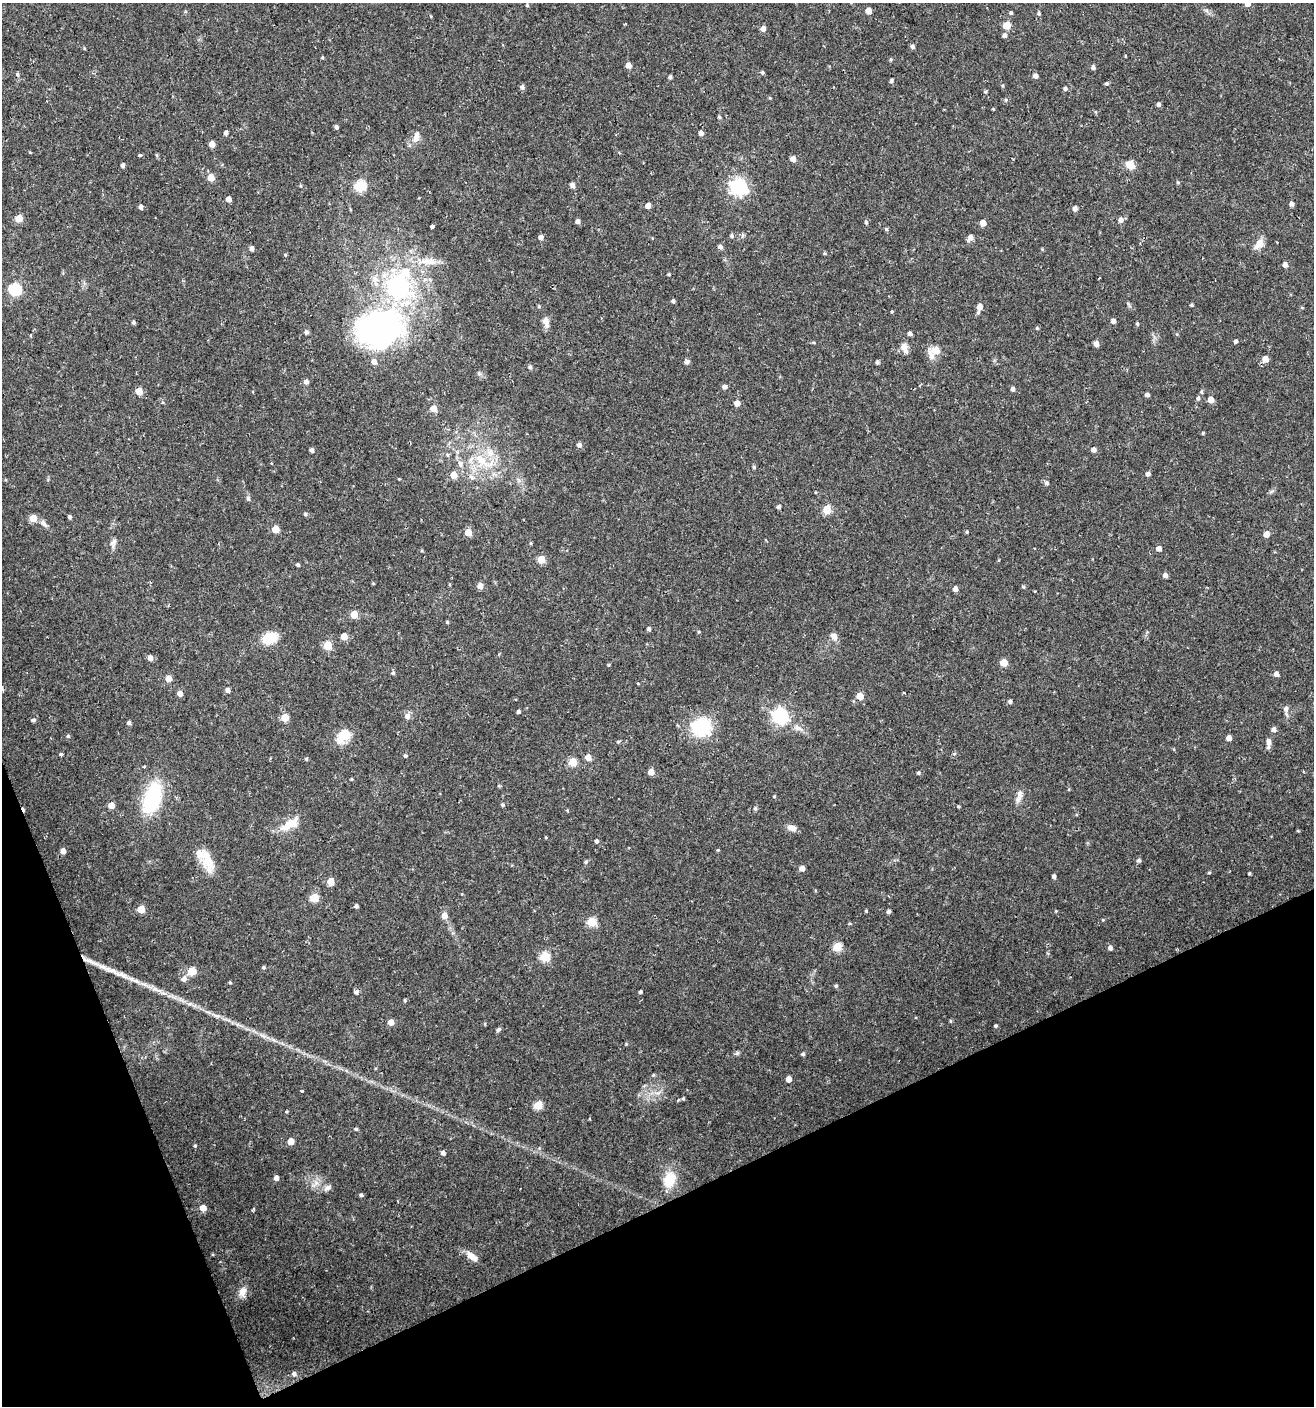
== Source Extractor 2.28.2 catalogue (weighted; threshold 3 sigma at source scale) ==
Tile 14 of 4 x 4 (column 2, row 4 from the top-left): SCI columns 1395-2706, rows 1-1404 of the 5473 x 5615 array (HDU 1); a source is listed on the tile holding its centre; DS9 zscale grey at full resolution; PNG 1316 x 1408 px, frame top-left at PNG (2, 3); no overlay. Shown black and unused: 20% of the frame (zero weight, under 2 of 3 exposures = <1% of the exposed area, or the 3 px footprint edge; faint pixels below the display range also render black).
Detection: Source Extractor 2.28.2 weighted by HDU 2 'WHT'; one run over the whole footprint, this tile lists its part. Background 0.0247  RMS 0.0041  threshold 0.0186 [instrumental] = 3 sigma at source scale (4.5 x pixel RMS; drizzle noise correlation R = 1.50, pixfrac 1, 0.0396/0.0396 arcsec/px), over >= 5 px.
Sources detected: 254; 1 inside a brighter object's white glare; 1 cosmic-ray / hot-pixel residue — not listed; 5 inside a brighter listed object's ellipse — not listed separately; the other 247 listed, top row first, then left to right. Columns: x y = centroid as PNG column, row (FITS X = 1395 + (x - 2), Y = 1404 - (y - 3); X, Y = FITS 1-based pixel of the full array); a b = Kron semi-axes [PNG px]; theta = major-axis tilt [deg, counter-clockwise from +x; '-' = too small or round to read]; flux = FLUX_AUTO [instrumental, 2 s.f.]
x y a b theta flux
1248 3 5 5 - 3.6
527 5 4 4 - 0.54
868 11 5 4 - 3.6
1011 13 4 4 - 0.68
1039 13 5 5 - 0.67
1007 25 5 5 - 10
763 29 5 5 - 2.2
1005 35 5 5 - 1.3
912 46 5 4 - 1.3
84 48 5 3 - 0.35
322 58 4 4 - 0.46
891 59 5 4 - 0.45
628 65 5 5 - 2.6
1093 67 5 5 - 1.1
762 72 5 5 - 0.6
17 74 6 4 -89 0.66
1035 76 5 4 - 1.8
670 77 5 4 - 0.89
891 81 5 4 - 0.72
1106 83 4 4 - 1
1002 86 5 3 - 0.43
522 87 5 5 - 1.2
1065 89 5 5 - 0.92
985 92 5 4 - 0.49
770 98 4 4 - 0.33
1006 100 5 4 - 0.58
1158 105 4 4 - 1
719 117 5 4 - 0.52
336 127 4 4 - 1.1
226 133 4 4 - 1.4
701 133 4 4 - 1.7
417 136 15 7 74 3
212 144 5 4 - 3.5
140 155 3 3 - 1.7
793 159 5 4 - 2.4
122 165 4 4 - 1.3
1130 165 5 5 - 16
211 178 5 5 - 6.1
1178 182 6 3 1 0.43
360 185 5 5 - 35
572 185 6 5 - 1.3
739 187 7 6 - 130
229 199 4 4 - 2.5
1292 204 5 4 - 1.4
648 206 5 4 - 2.7
141 207 4 4 - 1.4
1075 208 5 5 - 1.5
19 218 5 5 - 7.8
1121 220 6 5 - 1.8
578 221 4 4 - 1.4
866 222 5 4 - 0.63
983 223 5 4 - 4.8
432 226 4 3 - 2.9
886 229 5 4 - 0.56
732 236 6 5 - 0.71
541 237 5 5 - 1.7
970 238 10 7 58 1.5
1259 244 14 8 53 3.7
720 247 5 5 - 1.3
252 248 4 4 - 1.7
1042 249 5 4 - 0.37
824 253 4 4 - 0.48
429 261 27 9 -2 6.2
1285 265 5 4 - 2
669 274 4 3 - 0.47
1099 278 3 2 - 0.45
15 289 6 6 - 43
673 301 4 4 - 0.87
1191 305 4 3 - 0.56
539 306 5 4 - 0.47
980 307 5 4 - 3
892 312 4 4 - 0.39
978 312 6 4 90 0.75
1113 321 4 4 - 1.7
133 322 4 4 - 0.85
546 322 15 7 -76 2.4
1137 324 5 4 - 0.5
1037 328 4 4 - 0.5
379 329 56 43 18 100
306 332 6 5 - 0.78
910 334 4 4 - 1.5
31 336 4 3 - 0.41
1235 341 4 4 - 0.95
1096 344 5 4 - 2.6
904 348 15 8 -68 2.8
936 350 6 5 - 9.3
931 356 18 7 -66 2.6
1265 359 5 5 - 4.3
687 361 7 6 - 1
877 362 4 4 - 0.9
530 367 5 4 - 0.88
306 382 5 5 - 1.5
724 387 5 5 - 1.5
1013 389 5 4 - 1.3
139 391 5 5 - 6
1201 392 6 4 89 0.64
1147 395 4 4 - 1.3
1198 398 5 5 - 0.91
1211 400 5 5 - 3.9
737 403 5 5 - 2.8
433 409 5 5 - 5.2
1203 433 3 3 - 0.48
579 445 5 5 - 1.5
312 450 4 4 - 1.2
1093 450 5 4 - 2.1
481 460 24 12 -46 11
460 464 11 5 -64 1.6
754 467 5 4 - 0.53
1148 474 4 4 - 1.6
454 475 5 5 - 5.5
472 477 10 5 -30 1.4
399 479 3 3 - 0.3
1046 483 5 5 - 1
248 498 5 5 - 0.96
778 507 4 4 - 1.3
827 509 5 5 - 14
305 514 5 4 - 0.63
69 517 4 4 - 0.8
33 518 5 5 - 5.8
44 524 12 6 -48 1.7
275 529 5 5 - 7.9
468 532 5 5 - 7.6
967 532 4 3 - 0.47
1266 534 5 4 - 3.9
114 542 10 6 70 1.5
531 543 4 4 - 0.43
1159 548 5 4 - 2.2
541 559 5 5 - 9.9
298 565 4 4 - 0.78
1165 575 5 4 - 1.7
373 583 4 4 - 0.39
480 586 5 4 - 3.5
1023 587 5 4 - 0.54
955 589 4 4 - 2.8
354 614 5 5 - 8.5
447 622 4 3 - 0.62
649 629 5 4 - 0.95
344 636 5 5 - 4.9
834 636 10 7 -46 2.1
269 639 12 8 28 17
328 645 5 5 - 13
150 658 5 4 - 2.3
1004 663 5 5 - 8.6
393 673 5 4 - 0.79
1276 674 4 4 - 2.2
168 679 5 4 - 4.1
228 690 5 4 - 1.5
180 693 5 5 - 2.4
860 696 5 5 - 7.2
1010 701 4 4 - 0.92
1286 709 8 7 - 1.4
518 712 4 4 - 0.76
407 716 7 7 - 1.8
780 716 6 6 - 110
285 717 5 5 - 9.4
33 720 5 4 - 0.83
129 723 4 4 - 0.91
701 727 23 21 -5 21
798 728 18 5 -25 2.5
1274 729 5 5 - 1.6
68 736 5 5 - 0.56
343 736 21 13 52 7.4
1229 738 4 4 - 2.8
1269 741 10 6 -86 1.9
619 742 5 4 - 0.63
61 754 4 3 - 2.1
954 754 6 3 19 0.46
405 756 4 4 - 0.69
588 757 5 5 - 4.2
306 759 4 4 - 0.56
573 762 5 5 - 12
145 766 4 2 - 0.46
651 772 5 4 - 4.7
918 772 4 4 - 0.65
351 779 4 3 - 0.4
1020 794 13 7 -84 2.3
774 796 4 3 - 0.36
152 798 30 16 72 33
111 805 5 5 - 4.2
502 805 5 4 - 0.62
958 806 4 3 - 0.49
755 808 5 5 - 0.59
567 810 5 3 - 0.37
290 824 25 11 30 7.6
791 828 12 7 -18 2.4
596 841 4 4 - 1.1
718 850 4 4 - 0.38
63 851 5 4 - 2.7
207 858 30 14 -66 8.1
1139 860 5 5 - 0.96
586 862 5 4 - 0.69
802 868 4 4 - 2.9
1209 873 5 3 - 0.43
1249 873 3 3 - 0.55
1054 876 4 4 - 1.2
331 881 5 5 - 6.6
314 898 5 5 - 14
356 906 4 4 - 0.97
141 909 5 5 - 8.5
866 911 3 3 - 0.43
1056 911 4 4 - 0.34
889 912 4 4 - 1.1
444 915 5 5 - 3.5
1103 920 4 3 - 0.36
591 922 5 5 - 20
837 947 5 5 - 17
1110 948 5 5 - 1.4
545 956 5 5 - 21
104 967 26 6 -24 5.4
263 967 4 4 - 0.66
192 971 10 8 31 4.2
184 979 6 6 - 1.9
230 982 4 4 - 0.43
146 985 23 4 -26 3.9
836 986 5 4 - 0.64
356 992 4 4 - 2.1
640 992 4 3 - 0.77
405 1000 5 3 - 0.52
189 1004 7 4 18 0.79
216 1015 12 4 -10 1.5
950 1021 6 3 72 0.4
391 1022 5 4 - 3.9
485 1024 5 3 - 0.35
996 1026 4 4 - 0.61
498 1030 6 5 - 0.73
263 1036 9 4 -19 1.3
737 1053 7 5 45 0.73
803 1054 5 4 - 0.75
653 1075 5 4 - 0.47
789 1079 4 4 - 3.2
302 1091 3 3 - 0.45
683 1098 4 3 - 0.52
678 1100 4 2 - 0.54
538 1105 5 5 - 14
286 1112 5 3 - 0.36
356 1129 5 3 - 0.69
291 1141 5 5 - 5.3
195 1146 4 4 - 0.46
443 1153 4 4 - 1.4
276 1178 4 4 - 1.9
670 1179 18 13 71 9.5
327 1188 11 7 32 1.6
361 1195 4 4 - 0.74
203 1208 5 5 - 4.5
472 1256 17 7 -38 3.4
242 1292 12 9 76 3.2
294 1374 6 6 - 1.2
Overlapping masked pixels (flux is a lower limit): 1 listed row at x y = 104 967
Isophote crosses this tile's border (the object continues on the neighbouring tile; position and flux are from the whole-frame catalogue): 1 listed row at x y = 1248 3